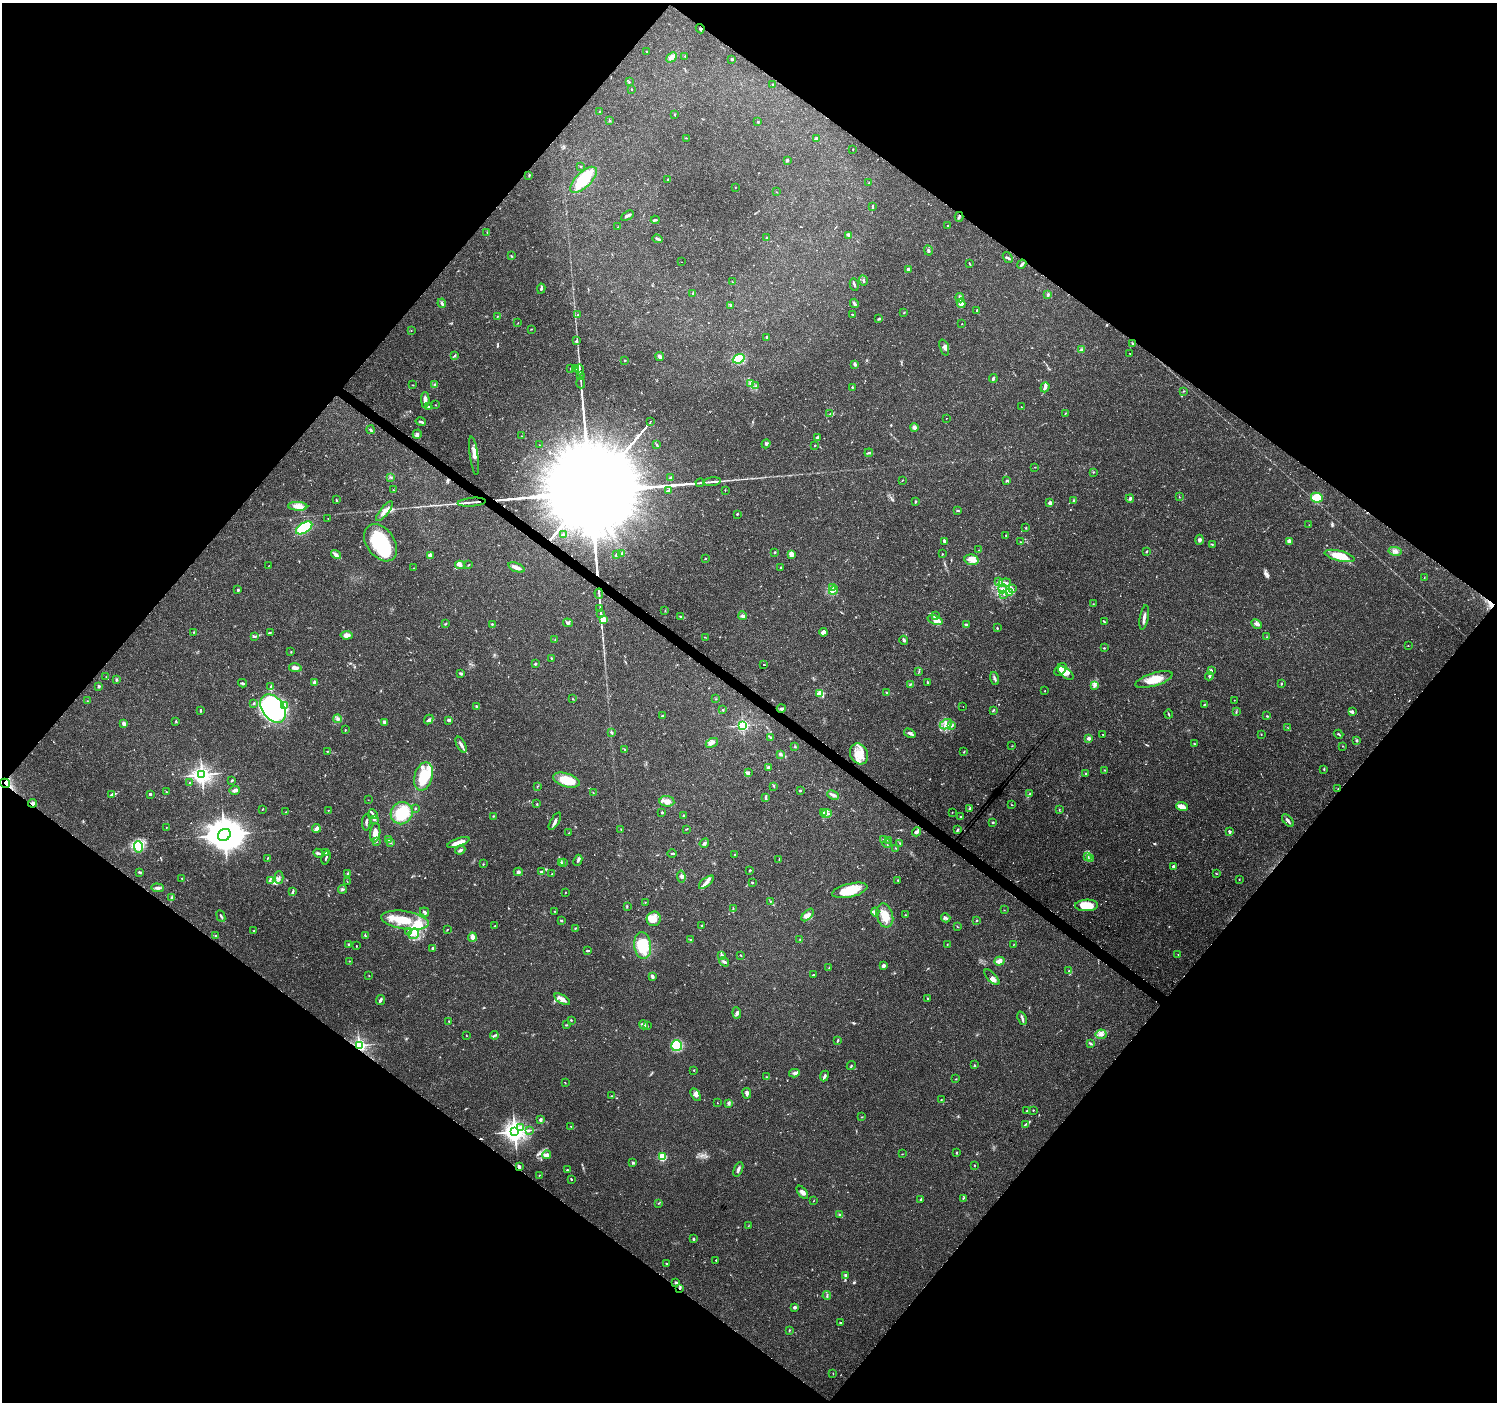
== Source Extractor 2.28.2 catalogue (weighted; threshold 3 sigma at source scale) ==
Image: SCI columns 3-5979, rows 178-5774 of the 5988 x 6020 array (HDU 1 of 3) = the unmasked area's bounding box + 8 px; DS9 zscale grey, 4 x 4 block average (1 PNG px = mean of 4 x 4 image px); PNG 1499 x 1404 px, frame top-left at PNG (2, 3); each listed source drawn as its Kron ellipse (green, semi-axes under 4 px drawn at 4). Shown black and unused: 50% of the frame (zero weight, under 3 of 4 exposures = <1% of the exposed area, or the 3 px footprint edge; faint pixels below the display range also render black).
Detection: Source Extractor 2.28.2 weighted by HDU 2 'WHT'. Background 0.0621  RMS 0.0028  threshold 0.0124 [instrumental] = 3 sigma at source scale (4.5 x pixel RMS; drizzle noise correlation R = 1.50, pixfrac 1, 0.0396/0.0396 arcsec/px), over >= 5 px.
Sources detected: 672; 4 too faint to see at this stretch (4 x 4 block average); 7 inside a brighter object's white glare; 5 cosmic-ray / hot-pixel residue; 1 long thin detection or spike segment (spike, bleed or trail) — neither listed nor drawn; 25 coinciding with a brighter row at this scale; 53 inside a brighter listed object's ellipse — not listed separately; of the other 577, all 500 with FLUX_AUTO >= 0.53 (the completeness limit of this list) listed and drawn (77 fainter detections not listed), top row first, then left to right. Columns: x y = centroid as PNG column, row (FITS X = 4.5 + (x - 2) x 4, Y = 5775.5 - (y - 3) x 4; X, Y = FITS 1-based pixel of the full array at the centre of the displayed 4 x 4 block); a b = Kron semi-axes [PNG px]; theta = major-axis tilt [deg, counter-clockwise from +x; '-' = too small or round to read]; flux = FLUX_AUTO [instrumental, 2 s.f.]
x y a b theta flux
700 29 5 2 - 1.9
647 52 2 2 - 1.8
671 57 6 4 44 7.1
685 57 2 2 - 0.6
732 59 2 2 - 2.6
629 82 2 2 - 1.3
772 85 3 2 - 0.76
631 89 2 2 - 0.69
600 111 3 2 - 0.8
674 115 3 2 - 1.1
609 120 3 2 - 1.2
758 122 3 2 - 1.3
687 138 3 2 - 1
816 139 4 3 - 3.7
853 149 2 2 - 1.1
787 160 2 2 - 2.6
581 167 2 2 - 0.61
529 175 4 2 - 1.6
668 179 2 2 - 1.8
584 180 17 7 45 76
869 183 3 2 - 1.9
735 188 2 2 - 0.54
777 192 2 2 - 0.67
872 206 3 2 - 1.6
627 216 7 2 31 5.2
959 217 5 2 - 2.1
655 220 4 2 - 2.3
948 226 2 2 - 0.62
618 227 2 2 - 0.55
487 232 2 2 - 0.78
849 235 3 3 - 5.2
766 238 2 2 - 1.6
658 239 5 3 - 3.4
928 250 5 2 - 2.8
511 256 2 2 - 1.1
1008 257 6 2 -51 2.5
682 262 2 2 - 0.97
970 264 3 2 - 1.1
1022 264 5 2 - 6.7
908 269 3 2 - 3.3
863 281 5 2 - 2.4
732 282 2 2 - 0.94
854 285 6 2 -78 2.4
541 289 5 2 - 2.8
693 294 2 2 - 1.8
1048 294 3 2 - 1.7
960 298 5 3 - 5.3
442 303 4 3 - 2.9
854 303 5 2 - 4.2
961 303 5 4 - 8.7
730 305 2 2 - 0.72
977 310 3 2 - 1.1
904 313 3 2 - 1.1
852 314 2 2 - 1
578 315 2 2 - 1
497 316 2 2 - 0.59
878 319 2 2 - 0.99
518 323 2 2 - 0.69
962 324 2 2 - 0.6
531 329 2 2 - 0.87
411 330 2 2 - 0.57
767 337 2 2 - 6.8
576 341 2 2 - 4.3
1132 343 3 2 - 1.5
944 347 8 3 -72 5.7
1082 349 2 2 - 1.7
1130 354 2 2 - 0.79
454 355 4 2 - 1.7
660 356 5 2 - 7.4
739 359 6 4 22 43
625 360 2 2 - 1.4
855 364 3 2 - 4.7
570 369 2 2 - 0.59
575 369 2 2 - 0.76
580 370 5 2 - 2
580 375 2 2 - 0.91
993 379 4 2 - 2.8
581 383 5 2 - 2.2
750 383 2 2 - 1.9
413 385 2 2 - 0.75
435 385 2 2 - 1.1
756 386 3 2 - 1.3
1045 387 5 4 - 5.3
852 388 2 2 - 0.68
1184 391 2 2 - 0.6
425 400 8 3 -88 9.5
435 405 2 2 - 0.54
1021 406 2 2 - 0.63
428 407 4 2 - 2.5
1065 413 2 2 - 0.91
830 414 2 2 - 0.9
946 418 2 2 - 0.81
650 421 2 2 - 0.58
421 422 5 2 - 3.3
914 427 4 3 - 6.3
370 430 4 2 - 2.6
417 434 5 3 - 3.3
522 436 2 2 - 0.78
818 438 3 2 - 7.2
766 444 5 3 - 3
539 445 2 2 - 0.58
657 445 4 2 - 1.9
815 445 2 2 - 1.1
869 453 4 2 - 2
474 456 19 3 -82 10
1035 467 2 2 - 0.8
1093 472 2 2 - 0.82
391 477 2 2 - 1
671 478 2 2 - 3.6
902 480 2 2 - 0.65
1007 480 3 3 - 2.1
712 482 9 2 7 5
700 483 4 2 - 2
393 490 2 2 - 0.66
725 490 2 2 - 0.82
668 491 3 2 - 2.4
1179 497 2 2 - 0.79
1317 498 6 5 - 57
1130 499 4 3 - 2.9
336 500 3 2 - 1.8
1074 500 2 2 - 0.63
915 501 3 2 - 1.9
472 502 14 2 5 7.9
1050 503 2 2 - 18
298 506 9 4 -3 11
384 511 12 4 51 9.5
958 511 4 2 - 1.6
737 514 2 2 - 1.7
328 518 2 2 - 0.98
1309 525 2 2 - 0.61
304 528 9 5 32 75
1026 528 2 2 - 1.6
563 535 3 3 - 4.6
1006 535 2 2 - 0.95
1199 540 5 3 - 3.4
944 541 2 2 - 2.6
1289 541 4 3 - 4.7
1021 542 3 2 - 1.4
381 543 21 14 -54 120
1212 544 3 2 - 1.1
979 550 2 2 - 0.59
1395 551 6 3 -10 5
775 552 2 2 - 2.9
1146 552 3 2 - 1.4
622 553 2 2 - 1.3
336 554 5 3 - 4.1
791 554 4 3 - 8.6
942 554 2 2 - 0.92
430 555 2 2 - 28
616 555 4 2 - 1.5
1340 556 15 5 -14 41
705 559 2 2 - 1.2
972 560 7 5 -11 10
269 565 2 2 - 0.62
460 565 5 2 - 5.4
469 565 3 2 - 0.95
516 567 9 2 -20 12
780 567 2 2 - 0.95
413 568 2 2 - 0.66
1424 577 2 2 - 0.98
999 582 3 2 - 1.5
1005 583 6 3 5 4.7
832 587 2 2 - 1.3
1002 589 4 4 - 5.9
1012 589 3 2 - 2.3
238 590 2 2 - 8.6
834 590 5 3 - 4.2
1009 592 4 3 - 4
599 594 5 2 - 2.4
1004 594 2 2 - 0.95
1093 604 2 2 - 0.68
600 608 3 2 - 1.3
665 610 2 2 - 0.83
600 613 3 2 - 1.6
936 615 4 2 - 2.1
681 616 4 2 - 1.7
743 616 4 3 - 3.6
1144 617 12 2 80 8
604 619 3 2 - 32
935 620 8 4 -18 8
1104 622 3 2 - 1.4
446 623 3 2 - 1
568 623 5 3 - 3.3
492 624 2 2 - 1.5
1256 624 5 3 - 4.6
966 625 3 2 - 4.1
997 628 2 2 - 1.2
194 632 2 2 - 1.1
823 632 4 4 - 7.4
270 633 3 2 - 1.3
347 635 6 4 5 8
255 636 3 2 - 2.1
705 637 4 2 - 0.75
1267 637 2 2 - 0.89
555 640 2 2 - 0.86
904 640 4 3 - 2.7
1408 646 2 2 - 0.98
1104 648 2 2 - 1.3
291 652 2 2 - 1
551 658 3 2 - 1.4
535 664 4 2 - 1.8
764 665 2 2 - 54
295 668 6 3 -11 7.1
1061 669 7 5 47 11
1211 670 3 2 - 2.2
919 671 2 2 - 0.6
1066 673 9 4 -36 10
461 674 3 2 - 3.3
1209 676 4 3 - 3.2
106 677 2 2 - 0.78
995 679 7 2 -73 3.2
116 680 3 2 - 2.6
1154 680 19 6 17 27
927 682 3 2 - 1.7
243 683 4 2 - 2.4
314 683 2 2 - 26
910 684 3 2 - 1.7
1281 684 2 2 - 1.6
1095 685 2 2 - 1.8
271 686 3 2 - 1.7
99 687 2 2 - 3.9
1045 691 2 2 - 1.8
820 693 2 2 - 68
887 693 3 2 - 1.8
573 699 2 2 - 0.83
716 699 2 2 - 0.57
1234 700 2 2 - 0.71
87 701 2 2 - 0.58
254 703 3 2 - 1.6
285 705 4 2 - 3
1204 705 3 2 - 1
476 706 3 2 - 2
963 707 2 2 - 1.1
273 708 16 11 -52 490
781 708 4 3 - 3.1
200 710 3 2 - 2.3
722 710 2 2 - 1.7
993 710 4 2 - 1.9
1236 712 2 2 - 0.75
1352 712 3 3 - 3.6
1169 714 4 2 - 1.7
662 716 2 2 - 7.4
1267 716 3 2 - 1.2
338 719 4 2 - 2.6
429 720 5 3 - 3.4
449 720 3 2 - 4.3
176 721 2 2 - 0.72
385 723 4 3 - 3.7
124 724 3 2 - 8.8
946 724 6 5 - 9.6
743 725 2 2 - 320
952 725 3 2 - 2
1287 727 2 2 - 0.58
345 730 2 2 - 1
612 732 3 2 - 2.4
910 733 6 3 -33 4
1103 734 2 2 - 0.99
1261 734 2 2 - 0.77
1338 734 5 2 - 1.9
771 737 2 2 - 1.1
1089 738 2 2 - 19
1356 741 2 2 - 1.2
712 743 6 4 27 5.7
1194 743 3 2 - 1
461 745 9 3 -63 6.2
795 746 2 2 - 1.3
1012 746 2 2 - 0.79
1342 746 2 2 - 0.59
625 750 3 2 - 1.4
327 751 2 2 - 0.86
964 752 3 2 - 1.2
780 754 2 2 - 4.6
859 754 11 8 -62 27
769 768 3 3 - 5.4
1324 769 3 2 - 1.2
1104 770 2 2 - 0.95
748 772 4 3 - 2.5
1086 774 2 2 - 2.4
202 775 3 3 - 910
423 777 15 9 74 60
232 780 3 2 - 1.6
566 780 13 6 -17 44
5 783 5 2 - 3.7
189 783 2 2 - 0.86
537 786 2 2 - 0.77
774 786 2 2 - 1.1
1338 789 2 2 - 0.74
235 790 5 2 - 7.5
800 791 2 2 - 1.8
166 792 2 2 - 1.4
593 793 2 2 - 0.7
1030 793 2 2 - 0.82
112 794 4 2 - 2
150 794 2 2 - 4.2
833 795 6 3 -24 4.5
765 798 3 2 - 2.5
368 800 2 2 - 0.65
667 801 7 5 -5 11
32 803 4 3 - 4.1
537 804 2 2 - 1.5
1011 805 2 2 - 0.6
1182 807 6 4 -20 16
415 808 2 2 - 1.8
262 809 2 2 - 0.63
970 809 4 2 - 2.2
328 810 2 2 - 0.54
1059 810 2 2 - 0.87
286 812 2 2 - 0.82
662 812 2 2 - 2.1
823 812 3 2 - 2.2
952 812 2 2 - 0.57
402 813 11 10 - 64
373 814 5 2 - 2.4
827 814 5 3 - 4.3
493 816 2 2 - 1.2
684 816 2 2 - 8.2
961 816 2 2 - 1.2
374 819 3 2 - 3.4
1288 820 7 2 -51 4.2
555 821 10 2 60 5.6
366 822 8 2 89 3
993 822 2 2 - 2
166 828 2 2 - 0.73
316 828 4 2 - 8.7
621 829 2 2 - 0.68
686 829 3 2 - 1.1
958 829 4 2 - 2
1229 831 3 2 - 2.2
917 832 5 4 - 4.6
375 833 9 5 81 12
569 833 2 2 - 0.67
224 835 7 5 32 5200
389 840 3 2 - 2.5
884 840 3 2 - 0.95
888 840 2 2 - 0.58
376 841 3 2 - 0.85
390 843 2 2 - 0.83
458 843 11 2 19 19
704 843 5 3 - 3.7
900 843 2 2 - 0.86
887 844 4 2 - 1.3
138 847 6 4 -84 48
895 848 2 2 - 0.8
460 850 5 2 - 4
319 853 5 2 - 3
326 853 3 2 - 1.6
672 853 4 2 - 1.4
735 855 2 2 - 1.6
1088 856 4 2 - 1.7
326 857 7 2 73 3
267 858 2 2 - 0.87
1090 858 2 2 - 0.79
779 859 2 2 - 0.77
578 860 6 2 64 3.1
561 862 2 2 - 1.3
564 863 3 2 - 1.2
483 864 2 2 - 0.72
1173 866 4 3 - 3.1
750 870 4 2 - 0.96
140 872 4 2 - 2
518 872 4 3 - 3.8
541 872 3 2 - 2
348 874 3 2 - 4.3
552 874 2 2 - 0.81
1217 874 2 2 - 0.7
681 876 6 3 -81 4
279 878 6 2 90 2.2
182 879 3 2 - 1.3
1239 879 2 2 - 0.56
898 880 2 2 - 1.3
270 881 2 2 - 1.1
347 881 2 2 - 0.6
706 882 9 3 39 7.9
752 882 2 2 - 2.8
157 888 6 3 -2 5
342 889 4 2 - 2.1
850 890 18 7 13 43
293 892 4 2 - 4.1
565 892 2 2 - 0.87
171 898 4 2 - 2.3
770 901 2 2 - 0.53
645 902 2 2 - 0.84
1087 905 11 5 2 36
627 906 2 2 - 1.1
733 908 2 2 - 0.71
1004 910 2 2 - 0.54
555 911 2 2 - 0.76
424 912 5 2 - 2.8
875 912 4 3 - 3.2
808 915 8 4 46 7.8
885 915 12 8 -74 23
905 915 2 2 - 0.87
221 916 6 2 -67 2.5
946 918 5 3 - 3.3
654 919 7 7 - 18
405 920 24 9 -9 56
977 920 2 2 - 1
561 921 3 2 - 1.8
702 925 2 2 - 2.1
495 926 2 2 - 0.77
957 927 3 2 - 0.59
575 928 3 2 - 1.1
447 929 2 2 - 0.57
254 931 2 2 - 0.92
408 932 3 2 - 1.9
414 934 6 5 - 9.3
365 935 3 2 - 1.5
215 936 2 2 - 2.1
472 937 4 3 - 9.1
800 939 2 2 - 0.57
690 940 2 2 - 1.2
348 944 3 2 - 1.7
947 944 2 2 - 0.67
1014 944 3 2 - 0.72
356 946 2 2 - 1.1
643 946 13 8 -84 58
433 948 3 2 - 4
588 951 3 2 - 2.7
1178 954 2 2 - 0.79
740 955 2 2 - 1
722 956 2 2 - 3.3
349 961 2 2 - 0.64
999 961 5 3 - 9.9
724 962 5 2 - 4
883 966 3 2 - 5.6
829 968 2 2 - 0.69
1068 971 3 2 - 1.1
813 975 2 2 - 1.3
369 976 2 2 - 0.63
652 976 4 3 - 4.1
992 977 10 3 -47 6.9
928 998 2 2 - 1.2
562 999 8 4 -32 8.9
380 1000 5 2 - 3.4
737 1013 6 3 -83 4.2
1022 1018 7 2 -69 3.7
571 1020 3 2 - 1
449 1021 2 2 - 0.79
566 1025 3 2 - 1.3
643 1025 5 2 - 3.3
647 1026 3 2 - 1.3
1101 1034 5 4 - 7.9
494 1035 4 2 - 2.5
466 1036 2 2 - 0.6
838 1040 3 2 - 1.7
1090 1044 4 2 - 2
359 1045 2 2 - 580
677 1046 5 5 - 67
974 1065 2 2 - 0.82
851 1066 4 2 - 1
694 1070 2 2 - 1.1
794 1073 5 4 - 4.9
824 1076 5 2 - 3.7
767 1077 2 2 - 0.74
956 1079 2 2 - 0.74
565 1083 2 2 - 0.89
747 1093 5 3 - 4.7
696 1095 7 4 -59 6.2
612 1096 3 2 - 1.2
941 1100 2 2 - 0.96
717 1103 2 2 - 1.1
729 1103 2 2 - 0.82
1033 1110 2 2 - 1.4
1027 1111 2 2 - 2.2
862 1117 2 2 - 1.1
540 1119 4 3 - 2.8
1025 1125 3 2 - 1.9
570 1126 2 2 - 0.76
521 1127 3 2 - 3
529 1130 2 2 - 1
515 1131 3 3 - 1300
956 1152 2 2 - 1.1
902 1154 2 2 - 0.53
547 1155 4 3 - 8.5
662 1157 2 2 - 140
633 1163 3 3 - 2.1
974 1165 2 2 - 0.91
519 1167 4 3 - 3.3
738 1169 8 3 67 4.1
567 1170 3 2 - 1.6
539 1175 3 2 - 0.63
571 1179 2 2 - 1.9
802 1192 7 3 -52 6.5
963 1198 4 2 - 1.6
921 1199 3 2 - 1.2
813 1201 2 2 - 0.53
659 1203 4 2 - 1.4
840 1215 3 2 - 1.7
748 1226 2 2 - 0.68
693 1239 3 2 - 2.2
716 1260 2 2 - 0.78
667 1264 3 2 - 1.1
845 1275 3 2 - 3.4
675 1282 3 2 - 2
680 1288 2 2 - 2.7
827 1296 4 2 - 2.3
794 1307 3 2 - 3.7
841 1323 2 2 - 1.2
789 1330 3 2 - 1.3
833 1373 2 2 - 0.77
Overlapping masked pixels (flux is a lower limit): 5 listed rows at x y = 5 783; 32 803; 359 1045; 519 1167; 680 1288
Diffuse or blended objects may show on this block-average render without a row.